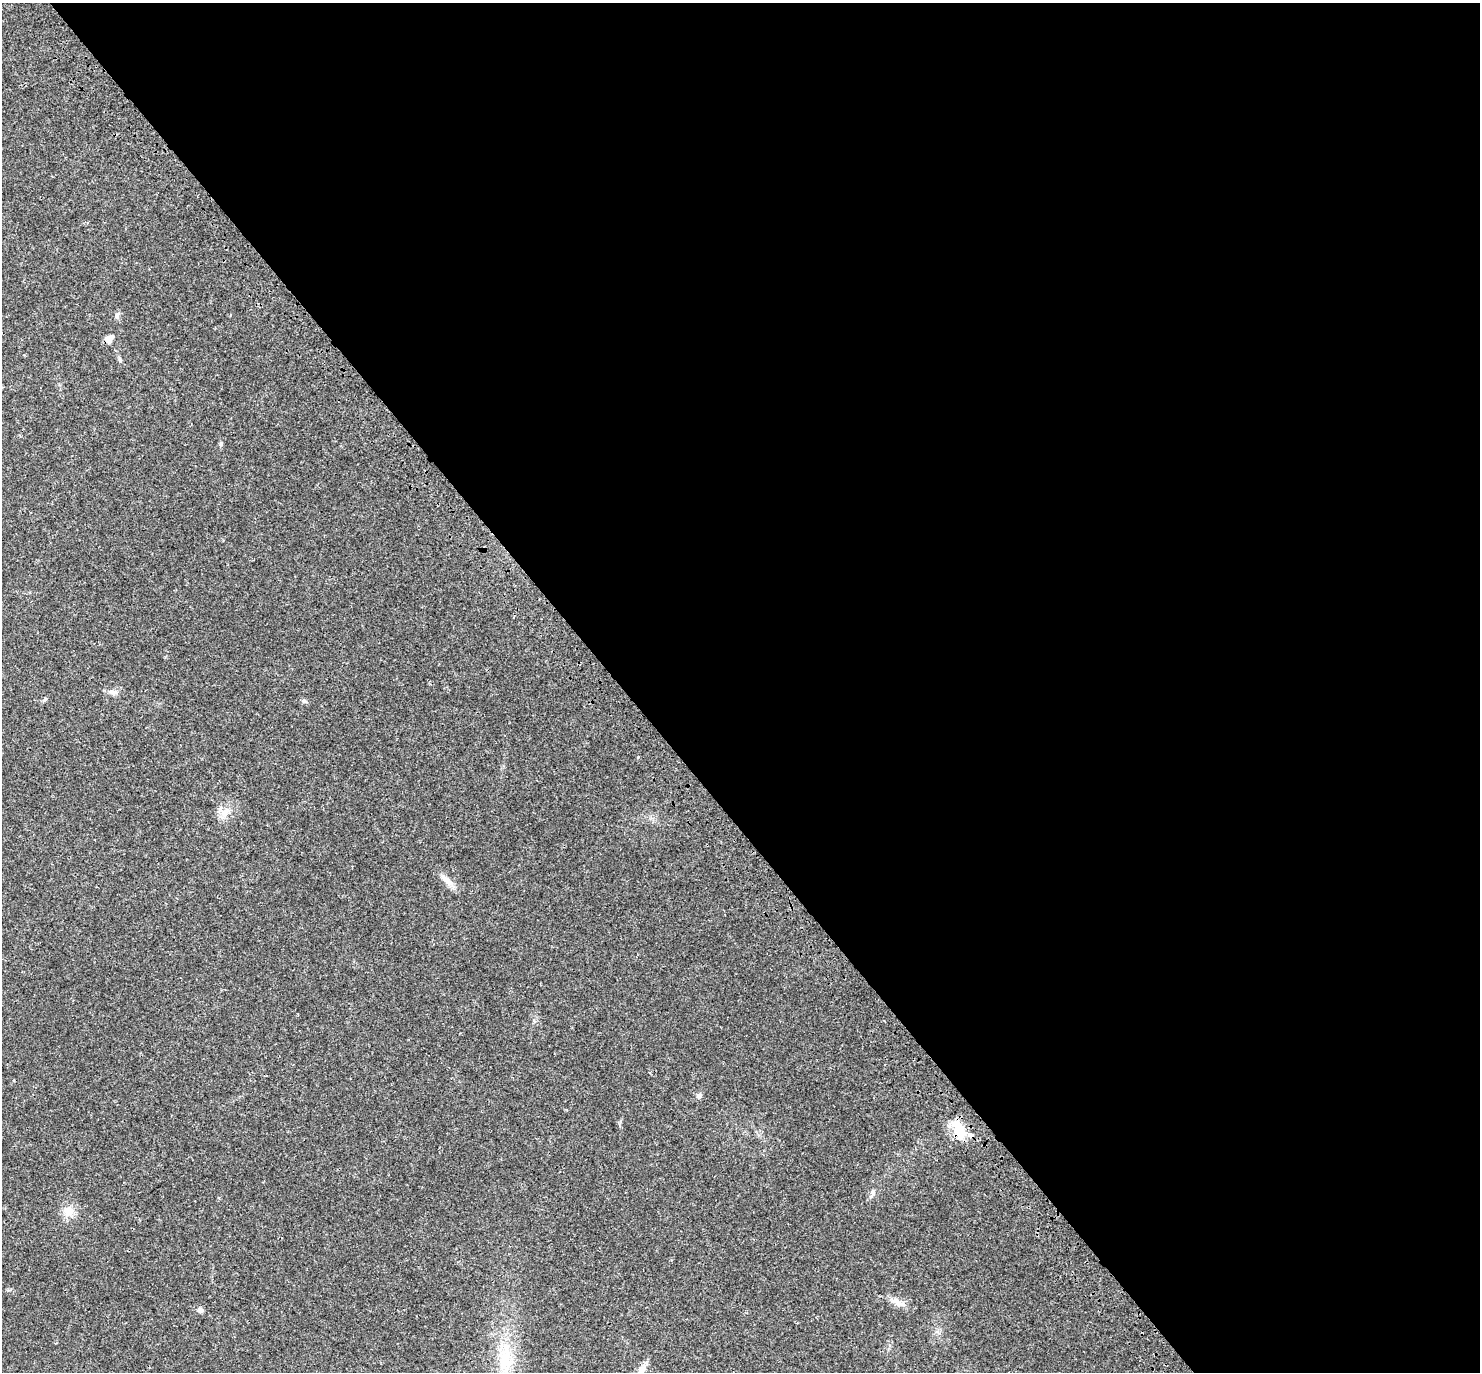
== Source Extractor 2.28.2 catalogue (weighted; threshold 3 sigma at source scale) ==
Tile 8 of 4 x 4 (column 4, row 2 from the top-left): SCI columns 4561-6038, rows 3031-4400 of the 6170 x 6120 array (HDU 1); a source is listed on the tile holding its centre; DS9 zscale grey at full resolution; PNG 1482 x 1374 px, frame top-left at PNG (2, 3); no overlay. Shown black and unused: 58% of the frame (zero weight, under 3 of 4 exposures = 9% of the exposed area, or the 3 px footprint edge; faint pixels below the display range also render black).
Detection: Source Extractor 2.28.2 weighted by HDU 2 'WHT'; one run over the whole footprint, this tile lists its part. Background 0.0357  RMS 0.0036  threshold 0.0163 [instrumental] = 3 sigma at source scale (4.5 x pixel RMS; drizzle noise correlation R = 1.50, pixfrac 1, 0.0396/0.0396 arcsec/px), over >= 5 px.
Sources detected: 16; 1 inside a brighter listed object's ellipse — not listed separately; the other 15 listed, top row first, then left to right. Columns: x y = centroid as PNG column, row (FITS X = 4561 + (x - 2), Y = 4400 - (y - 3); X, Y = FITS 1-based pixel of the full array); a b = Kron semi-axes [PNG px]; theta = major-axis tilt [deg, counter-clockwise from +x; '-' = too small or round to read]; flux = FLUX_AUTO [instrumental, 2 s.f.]
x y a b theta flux
117 316 8 6 88 0.92
109 339 10 8 42 2.3
221 443 5 5 - 0.49
113 692 11 7 -21 1.5
304 701 8 4 -37 0.59
225 813 13 9 47 2.9
447 880 25 7 -41 2.8
699 1096 8 6 41 1
959 1129 26 13 -66 8.5
873 1192 7 5 70 0.81
69 1211 14 14 - 4.1
897 1302 18 9 -30 2.9
200 1310 6 6 - 1.2
505 1359 48 18 89 16
641 1370 18 8 52 2.7
Overlapping masked pixels (flux is a lower limit): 2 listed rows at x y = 109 339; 959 1129
Isophote crosses this tile's border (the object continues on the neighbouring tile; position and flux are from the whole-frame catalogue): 1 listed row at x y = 641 1370
Unlisted compact peaks at least as high as the median listed source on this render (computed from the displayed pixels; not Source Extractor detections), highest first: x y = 638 757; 45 699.